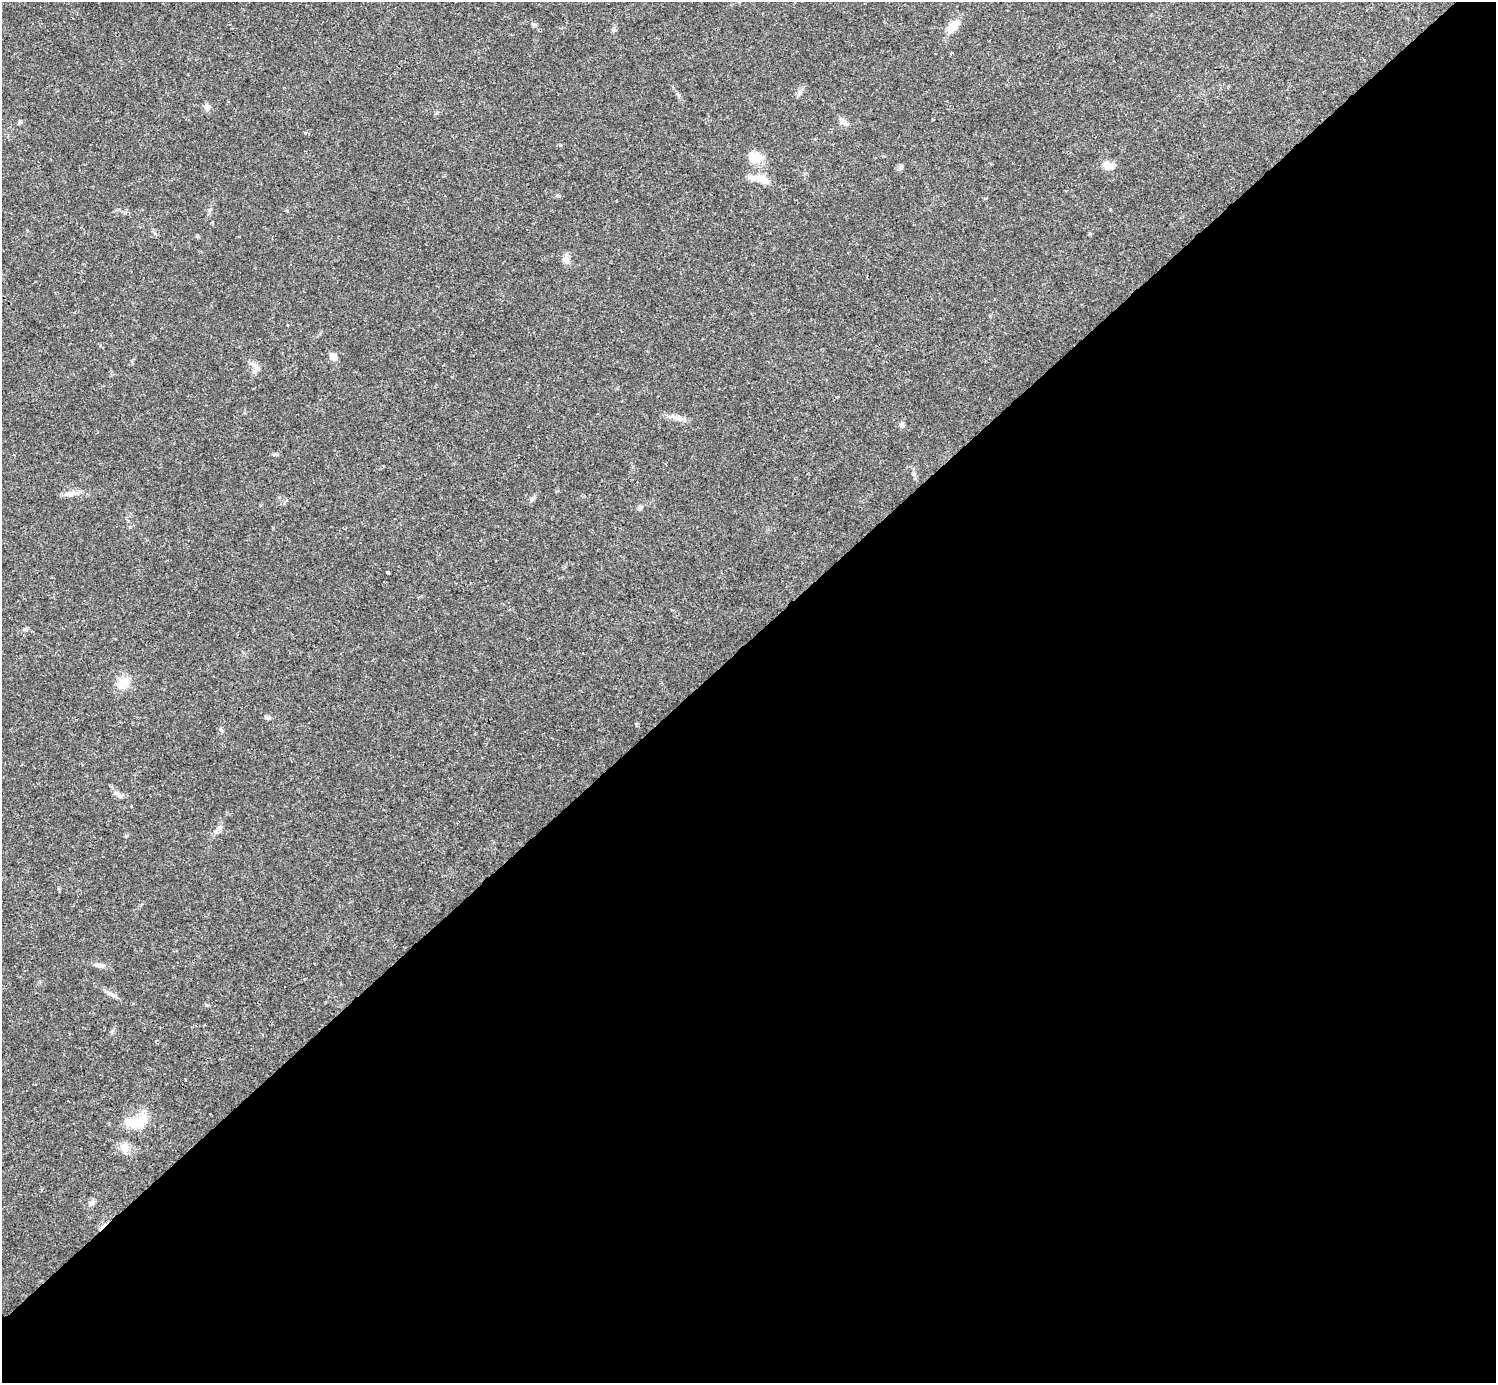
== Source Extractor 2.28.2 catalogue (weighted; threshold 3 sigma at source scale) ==
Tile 12 of 4 x 4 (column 4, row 3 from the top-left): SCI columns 4485-5978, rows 1539-2919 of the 5981 x 5981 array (HDU 1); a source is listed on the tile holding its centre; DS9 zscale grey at full resolution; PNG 1498 x 1385 px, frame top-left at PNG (2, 2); no overlay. Shown black and unused: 54% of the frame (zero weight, under 3 of 4 exposures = <1% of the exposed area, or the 3 px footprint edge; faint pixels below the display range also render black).
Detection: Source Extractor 2.28.2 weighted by HDU 2 'WHT'; one run over the whole footprint, this tile lists its part. Background 0.0209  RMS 0.0022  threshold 0.01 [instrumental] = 3 sigma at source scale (4.5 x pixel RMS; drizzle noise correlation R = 1.50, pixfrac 1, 0.05/0.05 arcsec/px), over >= 5 px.
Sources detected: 30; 1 inside a brighter listed object's ellipse — not listed separately; the other 29 listed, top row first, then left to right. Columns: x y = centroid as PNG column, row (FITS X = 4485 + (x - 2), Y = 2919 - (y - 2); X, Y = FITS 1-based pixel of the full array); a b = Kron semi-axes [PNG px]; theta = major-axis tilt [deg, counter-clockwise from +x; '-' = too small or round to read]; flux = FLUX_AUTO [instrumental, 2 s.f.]
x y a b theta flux
953 26 18 10 51 2.7
799 93 7 4 71 0.51
207 107 9 8 - 0.84
842 120 9 6 -74 0.78
20 122 6 5 - 0.38
754 157 20 13 -16 3.2
1108 165 12 9 -7 2.3
901 167 8 6 56 0.59
763 179 18 10 -20 2.4
566 259 12 8 -74 1.1
333 356 9 7 -39 1.3
255 371 14 6 53 1.1
677 418 15 8 -18 1.5
901 425 8 3 71 0.42
70 494 15 7 17 1.3
532 499 8 6 60 0.55
640 507 7 5 27 0.51
388 572 3 2 - 0.31
26 629 7 5 10 0.38
123 683 14 12 50 3.8
267 717 8 5 -18 0.41
119 795 13 5 -45 0.84
218 828 8 5 46 0.65
98 965 13 6 -12 0.99
110 994 13 4 -22 0.81
186 1080 3 2 - 0.19
140 1121 27 15 49 5.1
125 1148 13 10 87 1.8
91 1203 7 7 - 0.66
Unlisted compact peaks at least as high as the median listed source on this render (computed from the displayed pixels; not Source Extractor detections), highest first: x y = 275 454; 220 729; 533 24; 679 95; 206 1005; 636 724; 614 30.